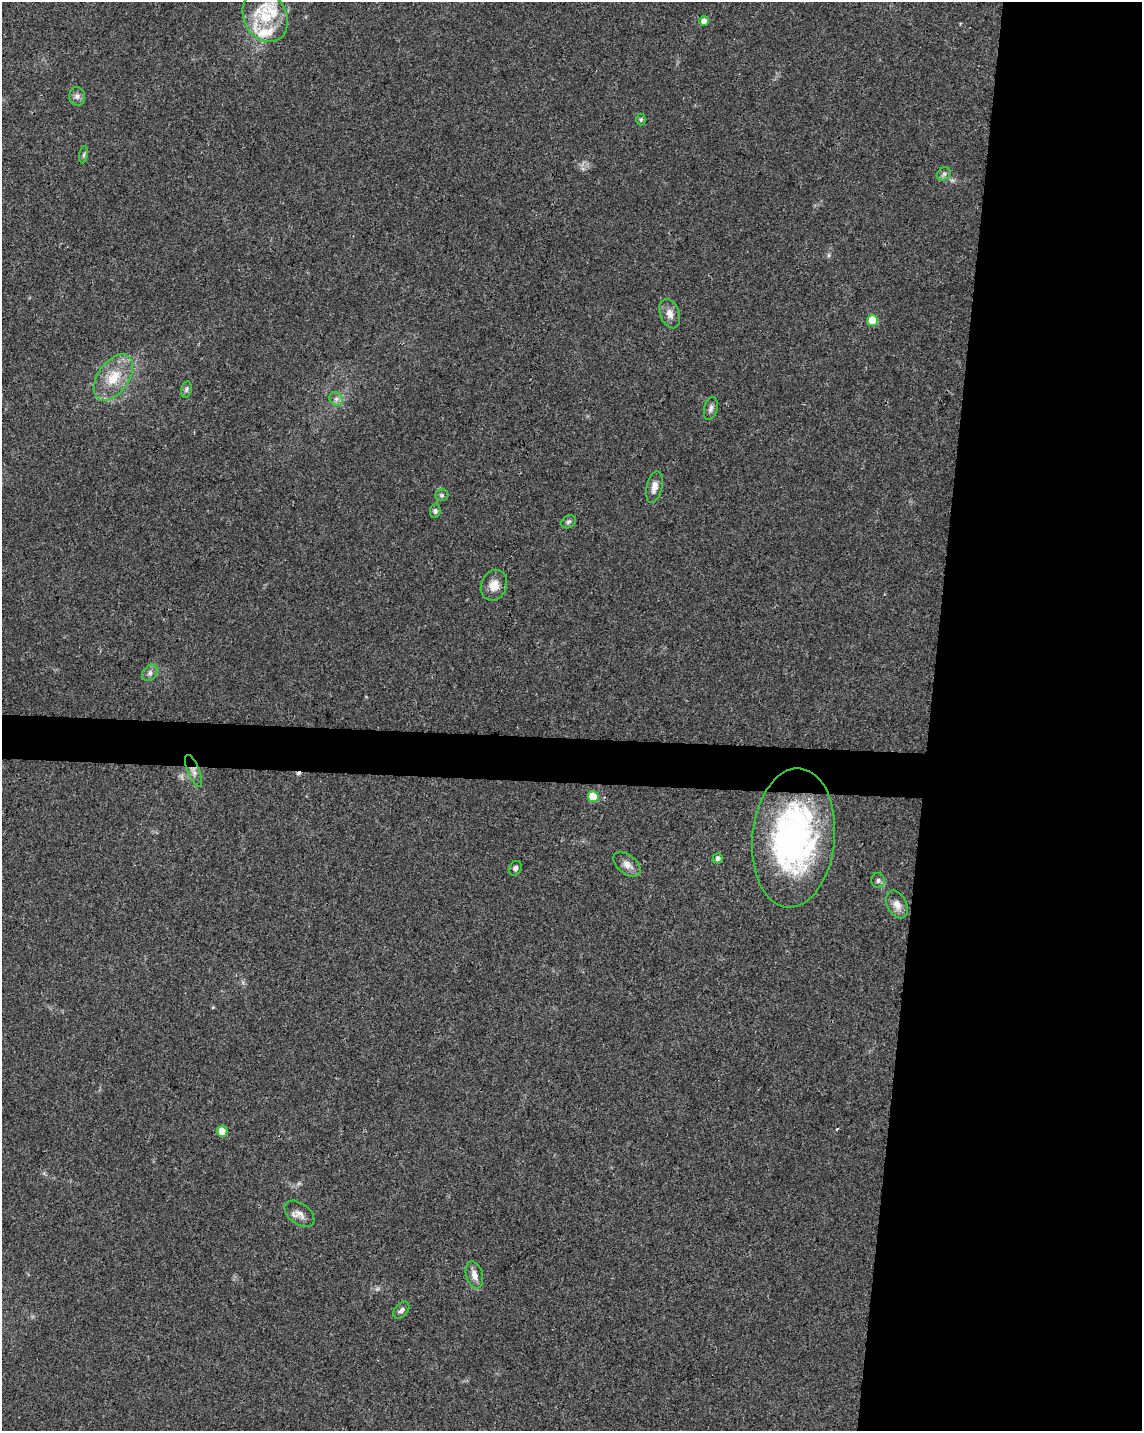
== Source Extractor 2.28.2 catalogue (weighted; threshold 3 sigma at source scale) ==
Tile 8 of 4 x 3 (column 4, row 2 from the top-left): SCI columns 3419-4558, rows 1658-3086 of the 4568 x 4800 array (HDU 1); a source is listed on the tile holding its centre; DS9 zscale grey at full resolution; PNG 1144 x 1433 px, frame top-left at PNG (2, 2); each listed source drawn as its Kron ellipse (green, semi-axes under 4 px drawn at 4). Shown black and unused: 21% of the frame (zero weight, under 3 of 4 exposures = <1% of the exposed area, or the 3 px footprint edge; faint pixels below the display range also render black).
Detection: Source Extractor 2.28.2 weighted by HDU 2 'WHT'; one run over the whole footprint, this tile lists its part. Background 0.0473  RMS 0.0036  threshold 0.0163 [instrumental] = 3 sigma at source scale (4.5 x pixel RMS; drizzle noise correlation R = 1.50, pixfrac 1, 0.0396/0.0396 arcsec/px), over >= 5 px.
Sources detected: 36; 2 cosmic-ray / hot-pixel residue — neither listed nor drawn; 4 inside a brighter listed object's ellipse — not listed separately; the other 30 listed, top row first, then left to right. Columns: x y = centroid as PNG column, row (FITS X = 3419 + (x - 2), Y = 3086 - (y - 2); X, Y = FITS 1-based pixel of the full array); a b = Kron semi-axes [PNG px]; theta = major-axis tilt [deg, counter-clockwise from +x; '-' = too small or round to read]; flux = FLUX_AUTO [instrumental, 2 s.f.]
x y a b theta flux
265 17 27 21 -61 14
704 21 5 4 - 2.8
77 96 9 8 - 1.4
641 120 6 4 89 0.52
84 155 8 4 81 0.62
944 174 7 6 - 0.99
670 314 15 9 -70 2.7
873 320 5 5 - 14
113 377 26 15 55 10
186 389 8 5 79 0.81
336 399 7 6 - 1.2
711 409 12 6 75 1.3
654 487 16 7 77 2.6
442 495 6 6 - 0.78
435 511 7 5 84 0.93
568 522 8 6 31 0.86
494 585 16 12 68 3.8
150 673 9 6 46 1.4
193 771 17 6 -67 2
593 797 5 5 - 12
794 838 70 41 84 96
718 858 5 5 - 1.1
627 864 16 9 -38 2.6
515 868 8 6 59 1.1
878 880 7 7 - 0.99
897 904 15 9 -63 3.1
222 1131 5 5 - 4.5
299 1214 17 10 -38 2.7
474 1275 14 8 -76 2.6
401 1310 10 6 50 1.2
Overlapping masked pixels (flux is a lower limit): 1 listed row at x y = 193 771